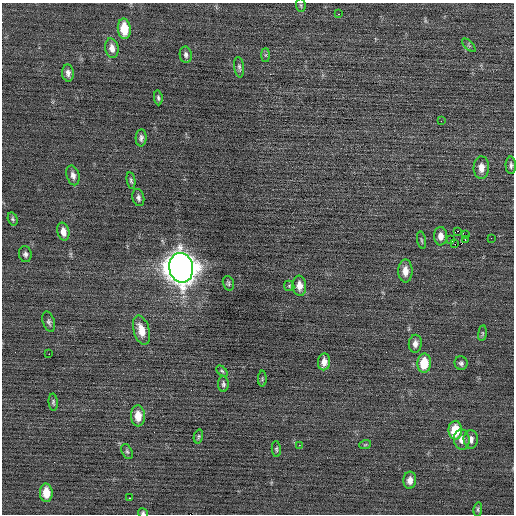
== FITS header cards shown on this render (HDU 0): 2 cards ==
NAXIS1  =                  512 / Axis length
NAXIS2  =                  512 / Axis length

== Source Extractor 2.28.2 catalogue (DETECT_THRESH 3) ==
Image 512 x 512 px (HDU 0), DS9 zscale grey, 1 PNG px = 1 image px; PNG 516 x 516 px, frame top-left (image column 1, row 512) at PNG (2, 3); each listed source drawn as its Kron ellipse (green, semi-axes under 4 px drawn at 4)
Background -0.018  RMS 0.7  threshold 2.11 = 3 sigma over >= 5 px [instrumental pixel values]
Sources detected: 59; all 59 listed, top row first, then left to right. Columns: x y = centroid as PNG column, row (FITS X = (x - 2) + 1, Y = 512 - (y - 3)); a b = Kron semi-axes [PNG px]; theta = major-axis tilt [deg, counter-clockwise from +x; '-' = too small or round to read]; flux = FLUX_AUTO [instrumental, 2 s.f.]
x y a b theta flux
301 5 7 4 -82 72
338 14 2 2 - 490
124 29 10 6 -85 1100
469 45 8 3 -45 73
112 48 10 6 -79 310
186 55 8 6 -80 140
265 55 7 4 90 88
239 67 10 5 -82 120
68 73 8 6 -85 190
158 98 7 4 -83 97
441 121 2 2 - 190
141 138 8 5 85 140
511 165 9 5 -89 130
481 168 11 8 88 410
73 175 10 6 -73 220
131 180 8 4 -80 90
138 198 9 6 -77 140
13 219 7 4 -73 81
458 231 2 2 - 850
63 232 9 6 -77 330
465 235 2 2 - 370
441 236 9 6 -88 330
491 238 2 2 - 24
451 239 2 2 - 690
465 239 2 2 - 39
421 240 9 3 -79 67
455 244 3 2 - 66
25 254 8 6 -79 140
181 268 15 12 -79 72000
405 271 11 7 -89 450
228 283 7 5 -72 89
289 286 5 5 - 58
299 286 10 7 -85 380
49 322 10 6 -72 130
141 330 15 8 -74 700
482 333 8 4 82 70
415 344 9 6 86 240
49 354 2 2 - 320
324 362 8 6 83 330
424 363 9 7 87 1200
461 363 7 6 - 120
222 371 6 4 -44 75
262 379 8 4 89 68
223 384 8 5 -89 110
53 402 8 4 -85 87
138 416 10 7 -86 650
455 430 9 6 -89 1300
198 436 7 4 77 72
471 439 9 7 -89 240
462 440 10 8 -83 360
299 445 2 2 - 210
365 445 6 3 19 54
276 449 8 4 -85 83
127 451 8 5 -62 89
410 480 8 6 85 310
46 493 9 6 -87 710
129 498 2 2 - 200
478 509 7 4 83 76
143 513 5 4 - 86
At the frame edge (FLAGS 8, measured only in part): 2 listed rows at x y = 511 165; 143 513